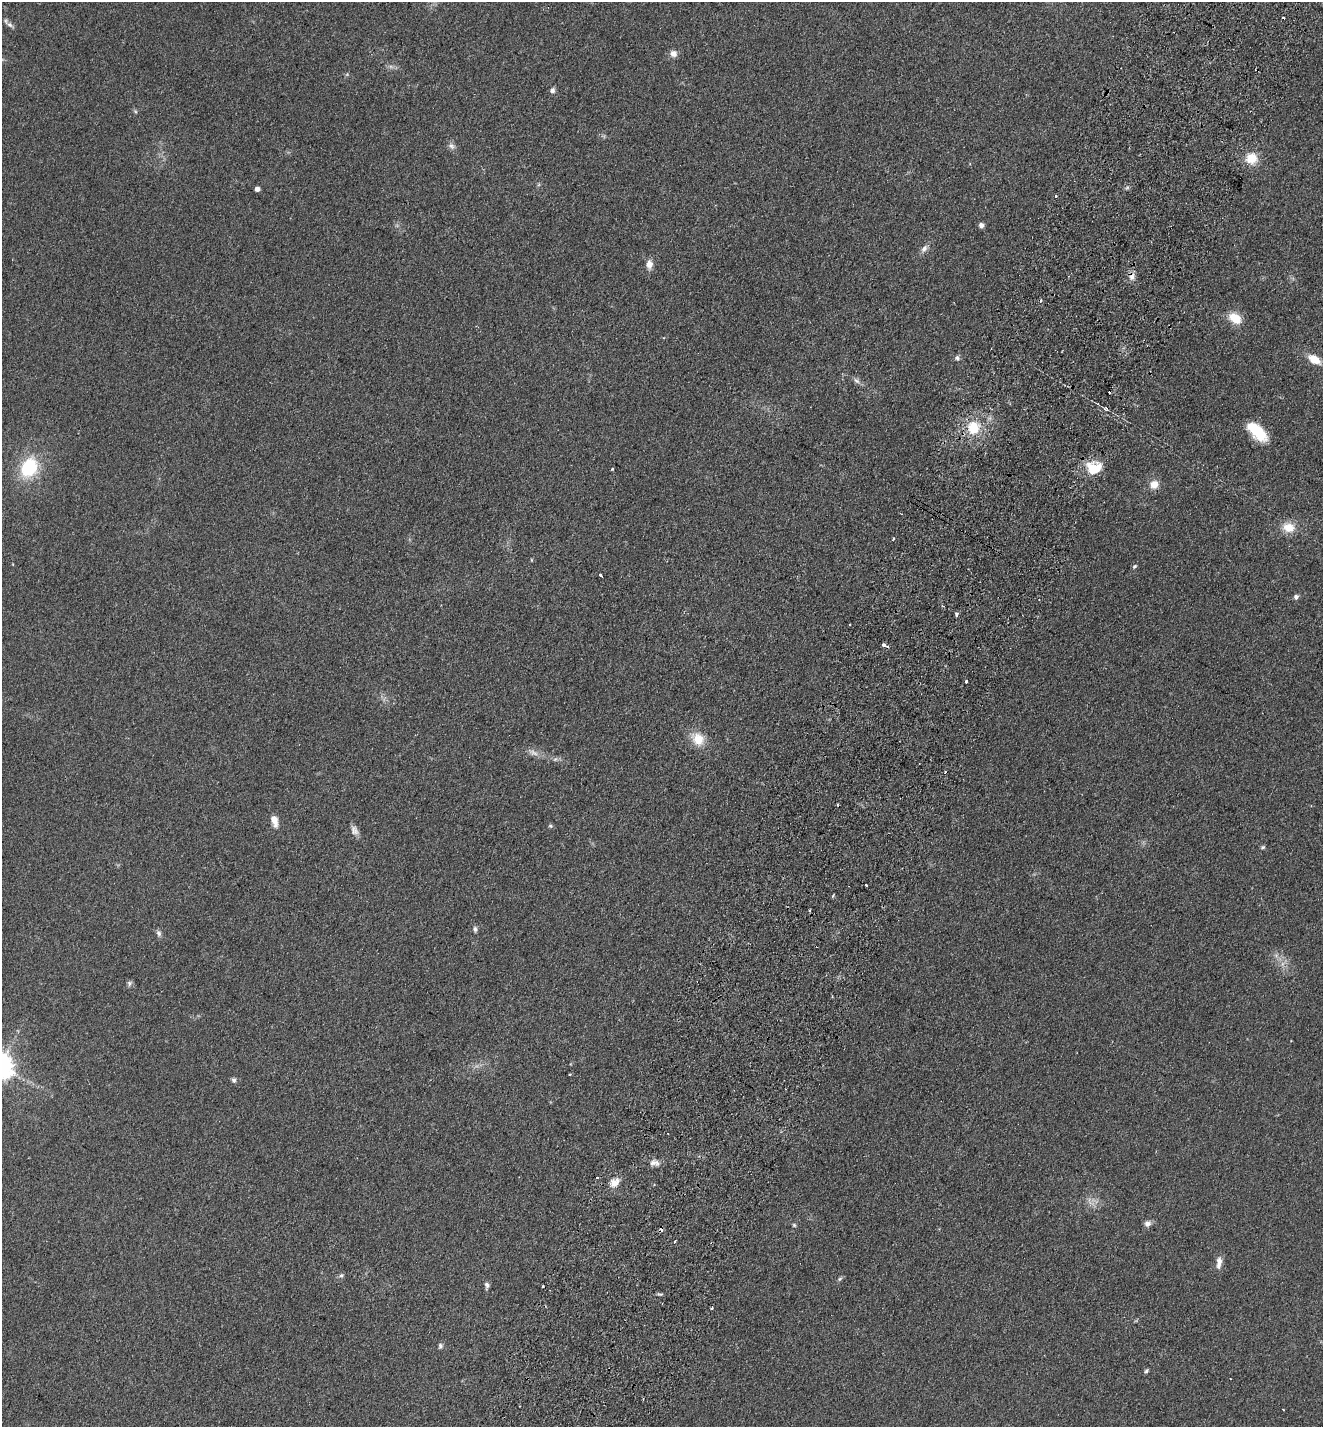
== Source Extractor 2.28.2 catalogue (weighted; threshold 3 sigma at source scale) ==
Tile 10 of 4 x 4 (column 2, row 3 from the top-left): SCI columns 1655-2975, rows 1456-2880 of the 5816 x 5760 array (HDU 1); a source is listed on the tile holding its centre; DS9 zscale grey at full resolution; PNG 1325 x 1429 px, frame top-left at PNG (2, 2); no overlay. Shown black and unused: <1% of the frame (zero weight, under 2 of 3 exposures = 3% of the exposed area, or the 3 px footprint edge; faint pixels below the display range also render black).
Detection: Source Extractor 2.28.2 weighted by HDU 2 'WHT'; one run over the whole footprint, this tile lists its part. Background 0.312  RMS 0.014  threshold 0.0645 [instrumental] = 3 sigma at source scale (4.5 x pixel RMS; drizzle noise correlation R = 1.50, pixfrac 1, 0.05/0.05 arcsec/px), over >= 5 px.
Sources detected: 66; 1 too faint to see at this stretch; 7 cosmic-ray / hot-pixel residue — not listed; the other 58 listed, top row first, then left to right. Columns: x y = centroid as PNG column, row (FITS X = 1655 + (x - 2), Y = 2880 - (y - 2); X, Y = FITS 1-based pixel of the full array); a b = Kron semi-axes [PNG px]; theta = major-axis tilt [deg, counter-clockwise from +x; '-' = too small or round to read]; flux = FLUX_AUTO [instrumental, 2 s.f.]
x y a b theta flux
1283 18 3 3 - 3.4
10 25 11 6 -33 4.6
673 54 8 8 - 7.4
552 90 7 6 - 4
135 111 6 4 -71 1.8
451 146 9 7 -50 5
1252 158 13 12 - 25
257 189 4 4 - 7.1
1056 196 3 3 - 1.4
981 225 6 5 - 5.1
924 248 12 7 49 6.3
649 264 11 8 87 9.6
1132 276 10 8 90 8.2
1235 318 18 12 -34 22
957 358 8 6 -64 3.5
1314 359 15 9 -31 20
856 381 10 6 -32 4.6
973 428 15 14 - 34
1257 432 24 11 -44 47
29 467 22 17 63 72
1094 468 17 14 11 37
612 469 4 3 - 1.4
1154 485 10 10 - 14
1289 527 17 13 -11 20
893 539 3 3 - 3.1
1135 566 6 5 - 2.3
601 575 4 3 - 4.3
1296 597 6 6 - 4.1
956 615 3 3 - 4.5
884 645 5 3 - 17
966 681 3 3 - 3.6
698 739 18 14 -45 25
533 753 16 5 -29 6.7
274 821 15 7 -73 11
550 826 6 5 - 2.1
354 830 13 8 -63 7.1
1263 847 6 4 45 1.9
866 885 3 2 - 4.7
833 896 4 3 - 1.8
475 929 8 5 -89 3.3
159 933 9 6 -65 4.2
129 983 8 7 - 3.3
234 1080 7 6 - 3.1
655 1163 16 8 -7 8.2
597 1178 3 3 - 20
615 1182 14 9 34 12
1147 1224 9 8 - 5.8
794 1225 5 5 - 1.9
675 1241 3 3 - 2.7
1219 1263 17 7 84 9.1
341 1275 6 5 - 2.8
840 1279 6 5 - 2.3
487 1285 9 6 -83 3.8
542 1286 3 3 - 4.7
660 1294 9 4 0 2.2
711 1308 3 3 - 1.8
440 1346 7 5 76 3.2
1146 1371 6 5 - 2.3
Overlapping masked pixels (flux is a lower limit): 2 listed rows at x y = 1132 276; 884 645